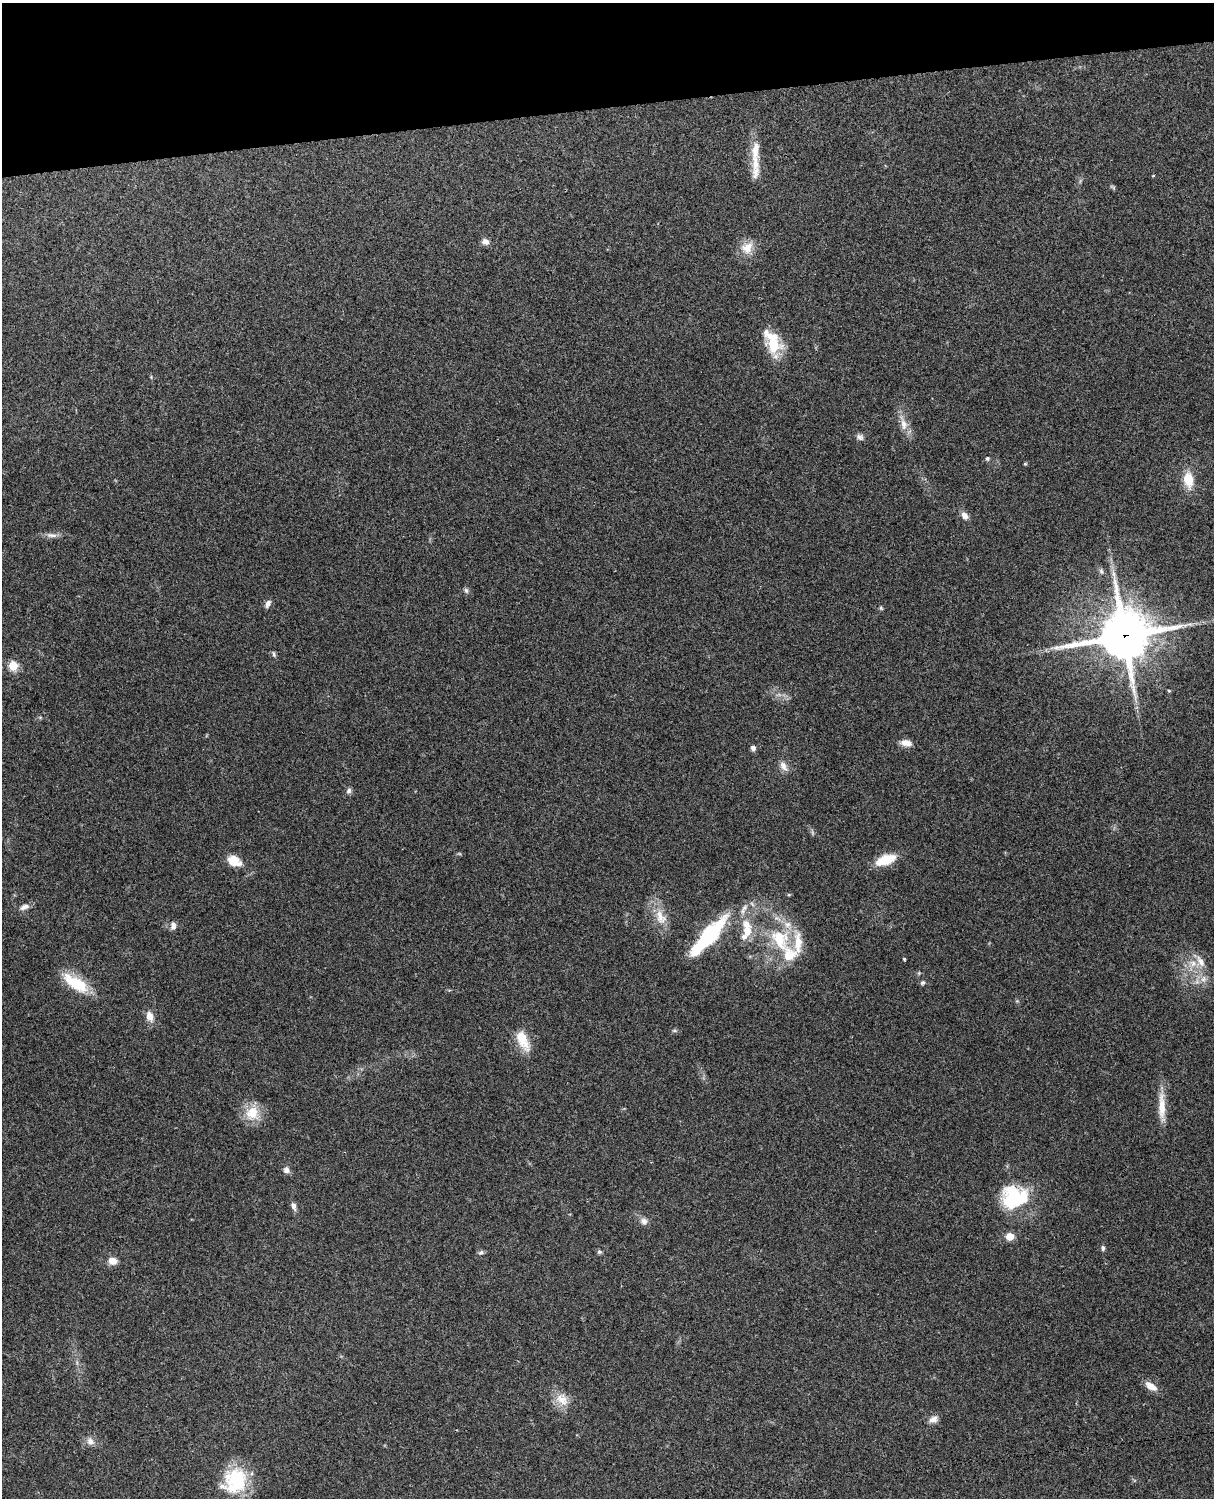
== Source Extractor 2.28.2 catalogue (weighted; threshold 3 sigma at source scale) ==
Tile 3 of 4 x 3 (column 3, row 1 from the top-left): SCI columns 2544-3755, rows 3155-4650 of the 5089 x 4927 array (HDU 1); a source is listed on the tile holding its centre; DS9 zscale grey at full resolution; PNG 1216 x 1500 px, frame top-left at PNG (2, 3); no overlay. Shown black and unused: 7% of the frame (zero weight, under 3 of 4 exposures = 6% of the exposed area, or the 3 px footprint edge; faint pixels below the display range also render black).
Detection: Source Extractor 2.28.2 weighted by HDU 2 'WHT'; one run over the whole footprint, this tile lists its part. Background 0.255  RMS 0.0089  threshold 0.0398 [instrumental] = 3 sigma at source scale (4.5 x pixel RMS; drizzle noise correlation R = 1.50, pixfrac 1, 0.05/0.05 arcsec/px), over >= 5 px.
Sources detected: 69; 2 too faint to see at this stretch — not listed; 9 inside a brighter listed object's ellipse — not listed separately; the other 58 listed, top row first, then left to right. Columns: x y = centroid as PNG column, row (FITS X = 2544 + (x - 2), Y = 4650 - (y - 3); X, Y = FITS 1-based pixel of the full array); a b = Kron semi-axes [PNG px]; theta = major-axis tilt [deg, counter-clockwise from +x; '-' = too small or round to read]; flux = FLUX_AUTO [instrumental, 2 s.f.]
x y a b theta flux
755 163 28 11 89 17
1153 176 4 3 - 0.64
485 242 8 7 - 4.6
747 248 18 15 41 12
773 343 30 17 -77 29
903 423 23 9 -75 10
860 437 10 7 -26 3.1
987 458 5 5 - 1.6
1025 464 5 4 - 0.88
1188 479 17 10 -83 19
965 516 11 8 -50 4.7
51 535 17 6 -6 4.6
1101 571 8 5 -79 2.1
466 590 7 5 -73 2
268 604 11 6 65 3.4
881 608 6 4 -46 1.2
1124 636 19 17 13 3500
274 654 9 5 -69 1.7
13 666 5 5 - 41
1169 690 5 3 - 0.86
779 695 7 4 -19 2.2
40 717 6 4 -19 1
906 743 14 8 -10 6.5
753 748 7 6 - 2.7
783 766 15 8 -57 5.6
349 791 8 6 70 2.5
234 859 21 10 -27 12
886 860 23 10 19 23
24 907 13 7 19 4.7
660 917 24 13 -68 16
173 925 10 7 -89 4.3
747 931 17 11 76 14
709 936 35 10 48 130
779 939 32 22 -56 47
904 959 3 3 - 1.1
1200 961 18 11 -62 10
1204 979 10 9 - 6.1
76 983 29 12 -32 37
923 983 7 5 42 1.9
150 1016 12 9 -74 8.2
674 1030 6 4 0 1.4
523 1040 28 12 -65 19
1162 1106 36 9 -89 16
252 1113 20 20 - 19
286 1170 9 8 - 3.6
1014 1197 34 28 8 55
293 1206 11 6 -69 3.8
644 1221 10 9 - 4.5
1010 1236 9 8 - 8.2
1103 1248 6 5 - 2
481 1252 8 6 36 2.1
599 1252 6 6 - 1.7
113 1261 10 8 -13 7.5
1151 1386 16 9 -33 8.1
562 1399 21 15 -51 13
933 1419 13 9 26 5
90 1441 11 9 -50 5.1
235 1480 32 27 59 51
Overlapping masked pixels (flux is a lower limit): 1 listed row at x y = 1124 636